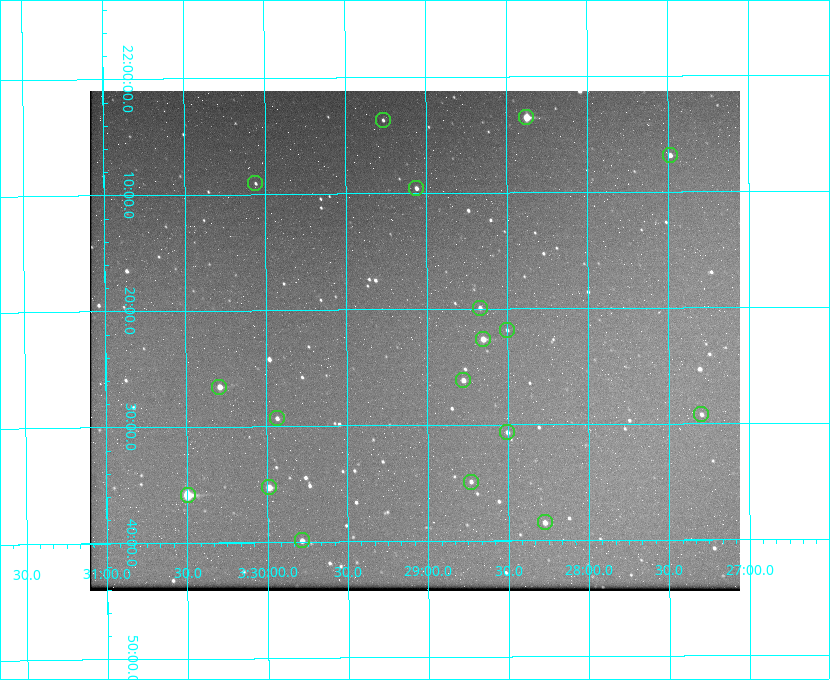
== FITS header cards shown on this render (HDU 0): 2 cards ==
NAXIS1  =                  650 / Width of table row in bytes
NAXIS2  =                  500 / Number of rows in table

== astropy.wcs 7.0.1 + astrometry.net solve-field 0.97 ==
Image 650 x 500 px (HDU 0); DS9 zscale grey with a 90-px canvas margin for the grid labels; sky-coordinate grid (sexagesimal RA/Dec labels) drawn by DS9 from the SOLVED WCS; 18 Tycho-2 reference stars matched to detected sources circled (green)
Header WCS: none
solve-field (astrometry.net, Tycho-2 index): SOLVED blind (the file carries no WCS)
Solved WCS: RA---TAN-SIP/DEC--TAN-SIP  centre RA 03:29:05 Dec +22:23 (52.27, +22.38 deg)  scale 5.17 arcsec/px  FOV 56.0' x 43.1'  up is -180 deg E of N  parity flipped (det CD > 0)
(file carries no celestial WCS; the grid is the blind solution)
Tycho-2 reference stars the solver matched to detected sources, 18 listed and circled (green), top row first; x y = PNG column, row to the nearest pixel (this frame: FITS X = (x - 90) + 1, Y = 500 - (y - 91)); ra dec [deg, ICRS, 3 dp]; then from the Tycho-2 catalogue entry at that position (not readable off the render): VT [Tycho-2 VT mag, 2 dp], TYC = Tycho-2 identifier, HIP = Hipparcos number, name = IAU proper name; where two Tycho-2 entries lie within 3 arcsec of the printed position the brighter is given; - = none
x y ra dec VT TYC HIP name
526 117 52.094 +22.059 8.73 1246-565-1 16174 -
383 120 52.316 +22.062 11.63 1246-490-1 - -
670 155 51.872 +22.114 10.68 1245-1095-1 - -
255 183 52.515 +22.151 11.55 1246-639-1 - -
416 188 52.265 +22.160 11.20 1246-515-1 - -
480 308 52.168 +22.332 11.56 1246-558-1 - -
507 330 52.126 +22.364 12.17 1246-628-1 - -
483 339 52.163 +22.377 10.31 1246-508-1 - -
463 380 52.194 +22.436 11.10 1246-758-1 - -
219 387 52.573 +22.443 9.90 1246-338-1 - -
701 414 51.824 +22.487 11.65 1245-1005-1 - -
277 418 52.484 +22.489 11.63 1246-473-1 - -
507 432 52.126 +22.511 11.81 1797-918-1 - -
471 482 52.183 +22.582 11.55 1797-1044-1 - -
269 487 52.497 +22.588 9.77 1798-224-1 - -
188 495 52.624 +22.598 10.47 1798-308-1 - -
545 522 52.069 +22.641 10.36 1797-946-1 - -
302 540 52.446 +22.665 11.05 1798-126-1 - -